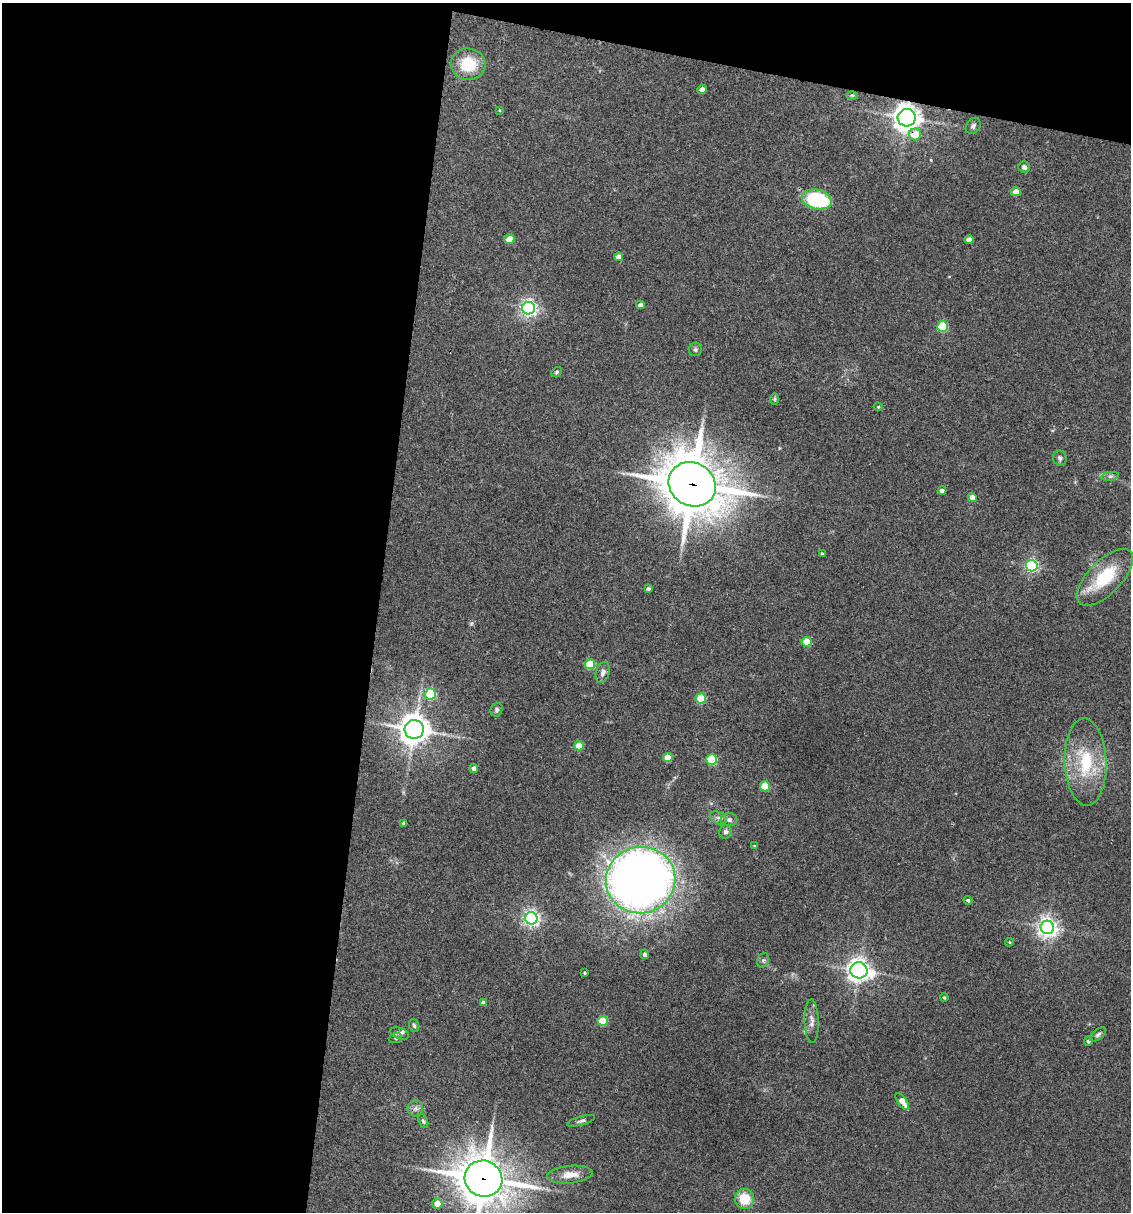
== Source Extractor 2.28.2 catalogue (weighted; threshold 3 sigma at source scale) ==
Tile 1 of 4 x 4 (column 1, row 1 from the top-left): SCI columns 234-1362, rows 3633-4842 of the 4864 x 4846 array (HDU 1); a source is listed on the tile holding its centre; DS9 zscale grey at full resolution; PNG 1133 x 1214 px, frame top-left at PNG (2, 3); each listed source drawn as its Kron ellipse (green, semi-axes under 4 px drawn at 4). Shown black and unused: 37% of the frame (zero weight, under 3 of 4 exposures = <1% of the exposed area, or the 3 px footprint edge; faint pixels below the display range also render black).
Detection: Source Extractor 2.28.2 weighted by HDU 2 'WHT'; one run over the whole footprint, this tile lists its part. Background 0.127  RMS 0.0075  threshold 0.0338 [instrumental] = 3 sigma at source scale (4.5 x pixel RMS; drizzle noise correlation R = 1.50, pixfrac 1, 0.05/0.05 arcsec/px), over >= 5 px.
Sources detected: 74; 1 inside a brighter listed object's ellipse — not listed separately; the other 73 listed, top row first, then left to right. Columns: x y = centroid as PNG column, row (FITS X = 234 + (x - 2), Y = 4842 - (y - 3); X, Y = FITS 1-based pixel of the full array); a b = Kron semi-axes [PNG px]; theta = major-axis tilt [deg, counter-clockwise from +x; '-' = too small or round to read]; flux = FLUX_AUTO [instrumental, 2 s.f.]
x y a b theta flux
468 64 17 16 - 26
702 89 5 4 - 3.4
852 95 6 4 0 0.88
499 110 4 3 - 0.64
907 118 9 8 - 730
973 126 9 6 55 2.1
915 134 6 6 - 13
1024 167 6 5 - 2.2
1016 192 5 4 - 6.9
817 199 15 9 -13 65
510 239 5 4 - 15
969 240 4 4 - 5.4
619 257 4 4 - 5.3
640 305 4 4 - 3.8
528 308 6 6 - 270
943 327 5 5 - 42
695 350 6 6 - 1.9
557 372 6 4 38 1.1
775 399 6 4 -90 0.95
878 407 4 4 - 0.8
1060 458 7 7 - 1.9
1110 476 9 4 8 1.9
692 484 24 21 -33 3300
942 490 4 3 - 2.6
972 498 4 4 - 4.9
822 554 3 3 - 0.71
1032 566 6 5 - 120
1105 577 36 16 45 36
648 589 4 4 - 1.5
807 642 5 5 - 19
590 664 5 5 - 33
603 672 11 6 73 3.1
430 694 5 5 - 54
701 699 5 5 - 33
497 710 7 5 66 1.7
414 729 9 9 - 1000
579 746 5 4 - 16
668 758 4 4 - 15
711 759 5 5 - 47
1086 762 43 21 -88 42
474 768 4 4 - 3.9
765 786 5 5 - 23
718 818 9 6 -28 2.3
729 820 8 6 -2 2.2
404 823 4 3 - 1.2
725 832 7 6 - 1.9
754 846 4 4 - 0.7
641 880 35 33 13 780
968 900 4 4 - 1.2
531 918 6 6 - 260
1047 927 7 6 - 410
1009 942 4 4 - 0.86
645 954 4 4 - 2
763 960 7 5 68 1.6
859 970 8 8 - 490
585 973 3 3 - 0.8
944 998 4 3 - 0.98
483 1003 4 4 - 3.2
603 1021 5 5 - 25
812 1021 22 7 -88 5.5
414 1026 6 5 - 1.4
400 1033 10 5 -20 2.1
1098 1034 9 5 37 1.9
396 1038 6 5 - 1.2
1088 1041 4 4 - 1.7
902 1101 10 4 -55 7.4
415 1108 8 8 - 2.8
423 1121 7 4 -66 1.3
581 1121 14 4 16 2
570 1175 22 9 5 9.7
483 1179 19 18 - 2200
745 1199 10 9 - 16
437 1204 5 5 - 8
Overlapping masked pixels (flux is a lower limit): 4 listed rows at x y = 907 118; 915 134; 692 484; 483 1179
Isophote crosses this tile's border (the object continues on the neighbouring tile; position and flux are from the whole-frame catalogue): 1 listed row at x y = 483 1179